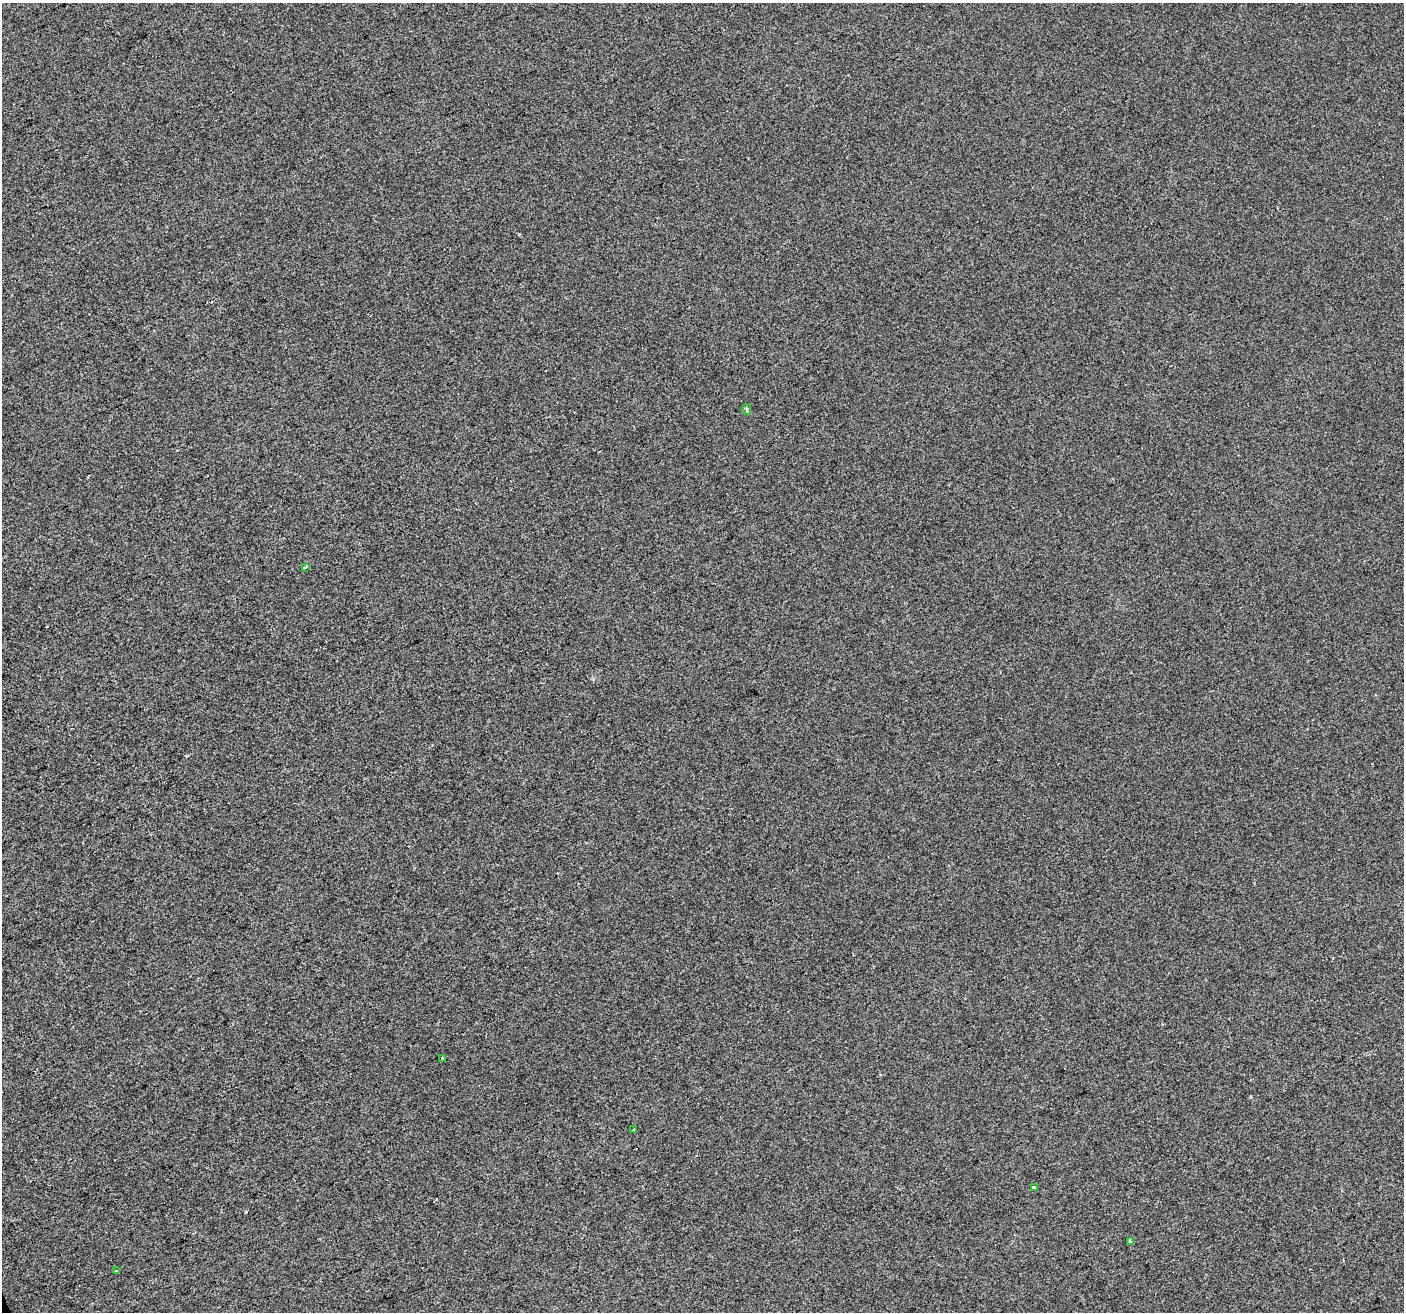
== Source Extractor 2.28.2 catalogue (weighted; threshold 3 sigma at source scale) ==
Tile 7 of 4 x 4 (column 3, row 2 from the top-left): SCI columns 2804-4205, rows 2759-4068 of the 5606 x 5460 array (HDU 1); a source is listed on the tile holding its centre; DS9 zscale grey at full resolution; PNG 1406 x 1314 px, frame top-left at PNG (2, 3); each listed source drawn as its Kron ellipse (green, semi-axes under 4 px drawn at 4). Shown black and unused: <1% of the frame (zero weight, under 2 of 3 exposures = <1% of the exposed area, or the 3 px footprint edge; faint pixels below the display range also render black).
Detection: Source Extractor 2.28.2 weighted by HDU 2 'WHT'; one run over the whole footprint, this tile lists its part. Background 3.67e-04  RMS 0.0056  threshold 0.0251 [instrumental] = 3 sigma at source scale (4.5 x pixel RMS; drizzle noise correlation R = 1.50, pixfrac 1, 0.0396/0.0396 arcsec/px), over >= 5 px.
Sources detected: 7; all 7 listed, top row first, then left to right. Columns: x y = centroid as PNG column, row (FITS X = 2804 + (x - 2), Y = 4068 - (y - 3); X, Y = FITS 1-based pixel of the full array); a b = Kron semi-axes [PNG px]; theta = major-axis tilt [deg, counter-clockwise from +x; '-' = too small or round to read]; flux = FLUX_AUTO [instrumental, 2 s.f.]
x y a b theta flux
747 409 5 3 - 1.1
305 567 4 2 - 1
443 1058 3 3 - 0.51
633 1130 3 2 - 0.4
1034 1187 3 3 - 0.7
1130 1242 4 3 - 1.9
116 1271 3 3 - 1.2